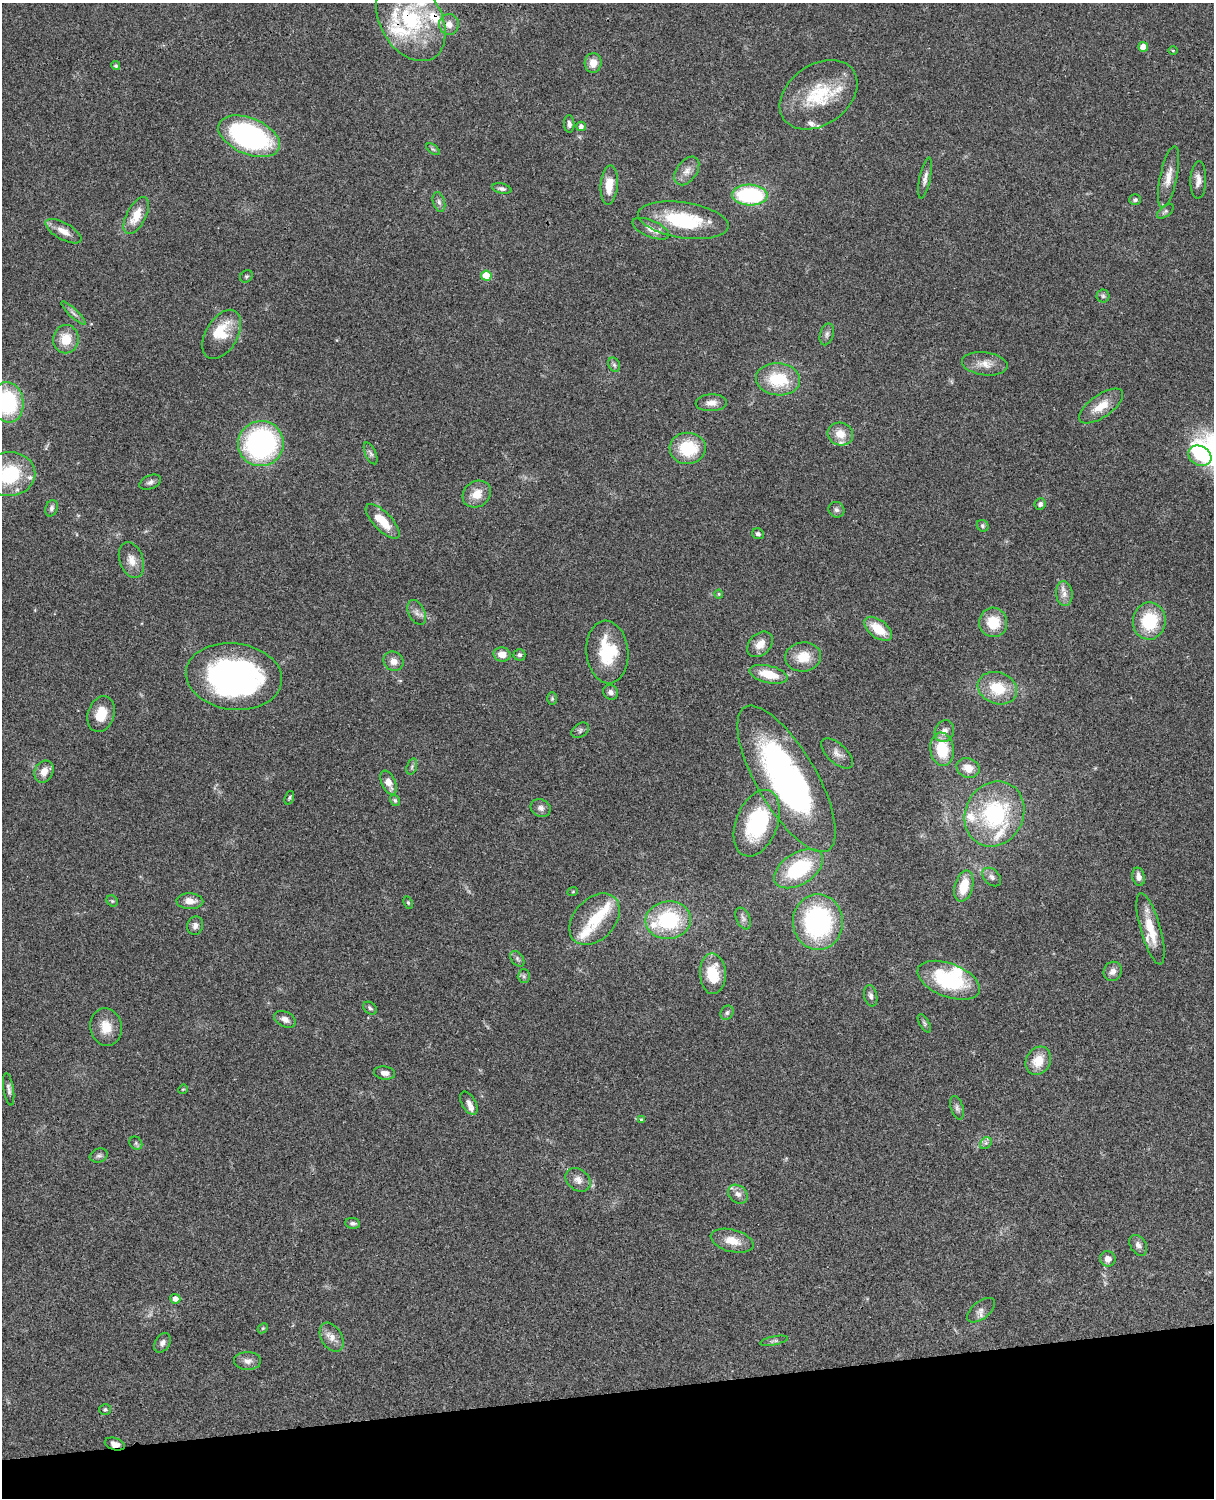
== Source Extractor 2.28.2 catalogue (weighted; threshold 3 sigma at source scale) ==
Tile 10 of 4 x 3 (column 2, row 3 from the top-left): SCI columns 1333-2544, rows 277-1772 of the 5087 x 4927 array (HDU 1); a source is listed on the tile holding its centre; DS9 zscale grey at full resolution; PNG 1216 x 1500 px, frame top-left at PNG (2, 3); each listed source drawn as its Kron ellipse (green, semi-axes under 4 px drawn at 4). Shown black and unused: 7% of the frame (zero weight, under 3 of 4 exposures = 6% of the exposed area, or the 3 px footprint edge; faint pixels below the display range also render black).
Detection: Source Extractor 2.28.2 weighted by HDU 2 'WHT'; one run over the whole footprint, this tile lists its part. Background 0.0809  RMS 0.0058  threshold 0.0262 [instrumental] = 3 sigma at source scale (4.5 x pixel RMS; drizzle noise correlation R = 1.50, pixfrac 1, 0.05/0.05 arcsec/px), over >= 5 px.
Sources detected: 151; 1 inside a brighter object's white glare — neither listed nor drawn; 15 inside a brighter listed object's ellipse — not listed separately; the other 135 listed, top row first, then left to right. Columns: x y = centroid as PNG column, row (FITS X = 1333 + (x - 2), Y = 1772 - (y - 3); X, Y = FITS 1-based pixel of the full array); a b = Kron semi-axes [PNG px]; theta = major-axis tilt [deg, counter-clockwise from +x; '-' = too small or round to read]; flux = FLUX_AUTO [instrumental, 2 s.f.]
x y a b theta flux
411 19 45 30 -60 56
449 24 10 10 - 4.8
1143 47 5 5 - 6.4
1173 50 5 3 - 0.51
593 63 10 8 86 5.6
116 66 4 4 - 1.1
819 95 42 30 35 34
569 124 8 5 -88 1.8
581 126 5 5 - 1.8
249 136 32 18 -23 110
433 149 8 4 -36 0.87
687 171 16 10 54 4.9
1168 177 31 8 78 7
925 178 21 5 78 3
1198 180 19 8 88 4.1
609 185 20 8 86 9.7
502 189 10 5 -12 1.6
750 195 18 10 -3 57
1135 200 6 5 - 1.2
439 202 10 6 -75 1.8
1165 211 10 5 37 1.3
136 216 20 9 62 11
683 220 45 18 -8 40
651 229 20 8 -23 4.8
63 231 20 8 -29 5.7
246 276 7 5 42 0.94
486 276 5 5 - 14
1103 296 6 6 - 1.3
73 313 16 4 -44 2.2
222 334 27 16 60 13
827 334 11 6 74 2.1
66 339 14 12 80 11
985 364 23 11 -7 7.1
614 365 7 5 -68 1.3
778 379 22 16 -5 25
8 402 20 16 -81 49
711 403 15 8 2 4.3
1101 406 26 11 35 9.7
840 434 13 11 -20 8
261 444 23 22 - 100
688 448 18 15 2 25
371 453 12 5 -66 1.6
1200 456 12 9 -30 9.6
9 474 26 22 6 37
150 482 11 6 23 2.1
477 494 15 12 37 8.3
1040 504 6 5 - 1.5
51 508 8 6 73 1.7
836 510 8 7 - 1.9
383 521 22 9 -46 12
983 526 6 5 - 1.1
758 534 6 5 - 1.5
131 560 18 12 -70 6.4
719 594 4 4 - 0.64
1064 594 12 8 -84 3.7
417 612 13 8 -64 3
1149 621 18 16 83 26
993 622 15 14 - 15
878 629 16 9 -37 14
760 644 15 10 44 6.2
607 652 31 21 -84 28
502 654 8 7 - 5.4
519 655 6 6 - 1.3
803 657 18 14 6 11
393 661 10 9 - 4.2
768 674 19 8 -14 13
234 676 48 33 -7 160
997 688 20 16 -20 18
611 692 8 7 - 2.1
552 699 6 5 - 0.96
101 714 18 13 71 10
580 730 9 6 36 1.6
944 731 11 9 62 3.9
942 749 16 12 -82 19
837 753 19 9 -43 4.3
412 767 8 5 71 1.2
968 768 12 9 -23 5.8
44 772 11 9 63 5.6
786 779 83 30 -60 180
389 783 13 7 -66 5.5
289 798 7 4 71 0.84
395 801 6 4 -57 0.99
541 808 10 8 -24 2.5
994 814 33 29 62 57
757 823 35 21 69 47
799 869 27 15 32 41
992 877 11 7 -44 2.2
1139 877 9 6 -77 2.9
964 886 16 9 75 13
573 891 5 3 - 0.46
112 901 6 5 - 0.81
190 901 13 8 -2 5.2
408 902 6 4 -63 0.75
743 918 11 7 -66 2.1
595 919 30 20 47 19
668 920 23 18 6 42
818 922 28 25 -87 84
195 926 9 7 73 2.5
1150 929 37 10 -74 14
517 959 9 6 -53 1.4
1113 971 10 9 - 3.2
713 974 20 13 -87 15
524 976 6 6 - 1.2
949 980 33 16 -21 45
871 996 11 6 -77 2.1
370 1008 8 5 -38 1.3
727 1013 7 6 - 1.2
285 1019 11 7 -27 3.3
924 1023 10 4 -60 1.2
106 1027 19 15 -81 9.5
1038 1061 15 12 61 9.8
385 1073 11 6 -8 2.7
9 1089 16 5 -81 2
183 1089 5 4 - 0.6
469 1103 12 7 -62 2.5
957 1108 12 6 -73 2
641 1119 4 4 - 0.59
136 1143 7 6 - 1.1
986 1143 6 5 - 1.2
99 1156 9 6 19 1.6
578 1180 14 10 -36 4.1
738 1194 11 8 -41 3.2
353 1223 7 5 -6 1.4
732 1241 22 11 -15 8.4
1138 1245 11 7 -58 2.8
1108 1259 8 7 - 3.7
175 1299 5 5 - 3.3
981 1310 16 8 39 3.3
263 1328 6 4 43 0.71
332 1337 16 10 -60 4.7
774 1341 14 4 12 1.5
162 1343 10 7 58 2.4
247 1361 13 9 -1 3.5
105 1409 6 5 - 0.98
115 1444 10 6 -16 3.4
Overlapping masked pixels (flux is a lower limit): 2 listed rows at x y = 411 19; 115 1444
Isophote crosses this tile's border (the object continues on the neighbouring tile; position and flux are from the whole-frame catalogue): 2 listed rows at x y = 8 402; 9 474